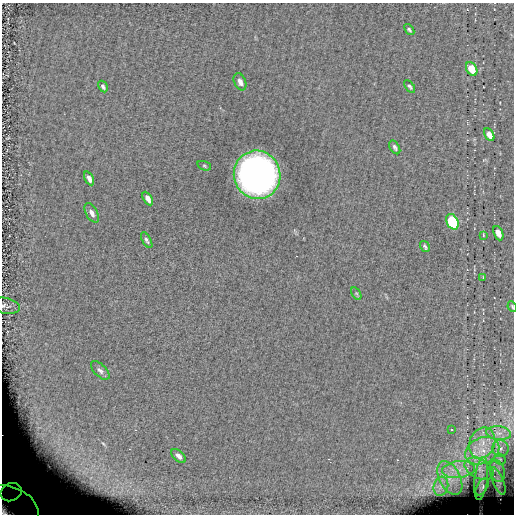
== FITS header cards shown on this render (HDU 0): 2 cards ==
NAXIS1  =                  512 / length of data axis 1
NAXIS2  =                  512 / length of data axis 2

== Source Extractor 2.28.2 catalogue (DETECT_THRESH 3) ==
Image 512 x 512 px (HDU 0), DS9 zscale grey, 1 PNG px = 1 image px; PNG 516 x 516 px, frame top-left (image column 1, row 512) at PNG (2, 3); each listed source drawn as its Kron ellipse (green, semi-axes under 4 px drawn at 4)
Background 0.00339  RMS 8.9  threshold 26.8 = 3 sigma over >= 5 px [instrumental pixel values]
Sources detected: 40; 1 with non-positive FLUX_AUTO (blend fragments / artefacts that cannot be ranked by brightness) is neither listed nor drawn; the other 39 listed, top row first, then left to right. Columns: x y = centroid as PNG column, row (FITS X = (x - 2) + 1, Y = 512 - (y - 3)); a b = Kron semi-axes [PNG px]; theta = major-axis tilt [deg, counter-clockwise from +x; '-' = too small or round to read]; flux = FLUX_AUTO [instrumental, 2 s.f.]
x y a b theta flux
409 30 6 4 -50 1100
472 69 7 5 -60 16000
240 82 9 6 -66 2800
103 86 6 4 -62 1500
410 86 7 4 -53 1100
489 135 7 4 -60 4900
395 147 7 4 -60 1500
204 166 7 4 -20 910
257 175 24 23 - 330000
89 178 7 4 -63 2800
148 199 7 4 -59 3300
92 213 11 5 -60 3000
452 222 8 5 -63 59000
498 233 7 4 -66 4600
483 235 3 2 - 460
147 240 9 4 -61 1400
425 247 6 3 -58 1000
483 277 3 2 - 450
356 293 7 4 -58 770
5 306 15 8 -10 2800
512 306 5 3 - 630
100 370 11 6 -44 2200
451 430 3 3 - 900
498 433 12 6 -6 4100
482 443 16 12 66 11000
500 448 8 8 - 3200
482 451 18 13 23 13000
179 456 9 5 -42 3600
500 459 6 5 - 1100
479 469 16 9 -27 5400
458 470 16 8 7 7200
497 471 11 7 -74 2900
450 478 18 10 -63 9000
481 479 21 6 83 4200
498 481 14 5 -67 2400
441 486 10 7 75 3600
482 487 10 5 59 1800
11 492 11 8 27 9000
11 507 29 20 -25 120000
At the frame edge (FLAGS 8, measured only in part): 3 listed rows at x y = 5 306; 512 306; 11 507
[1 non-positive-flux detection neither listed nor drawn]